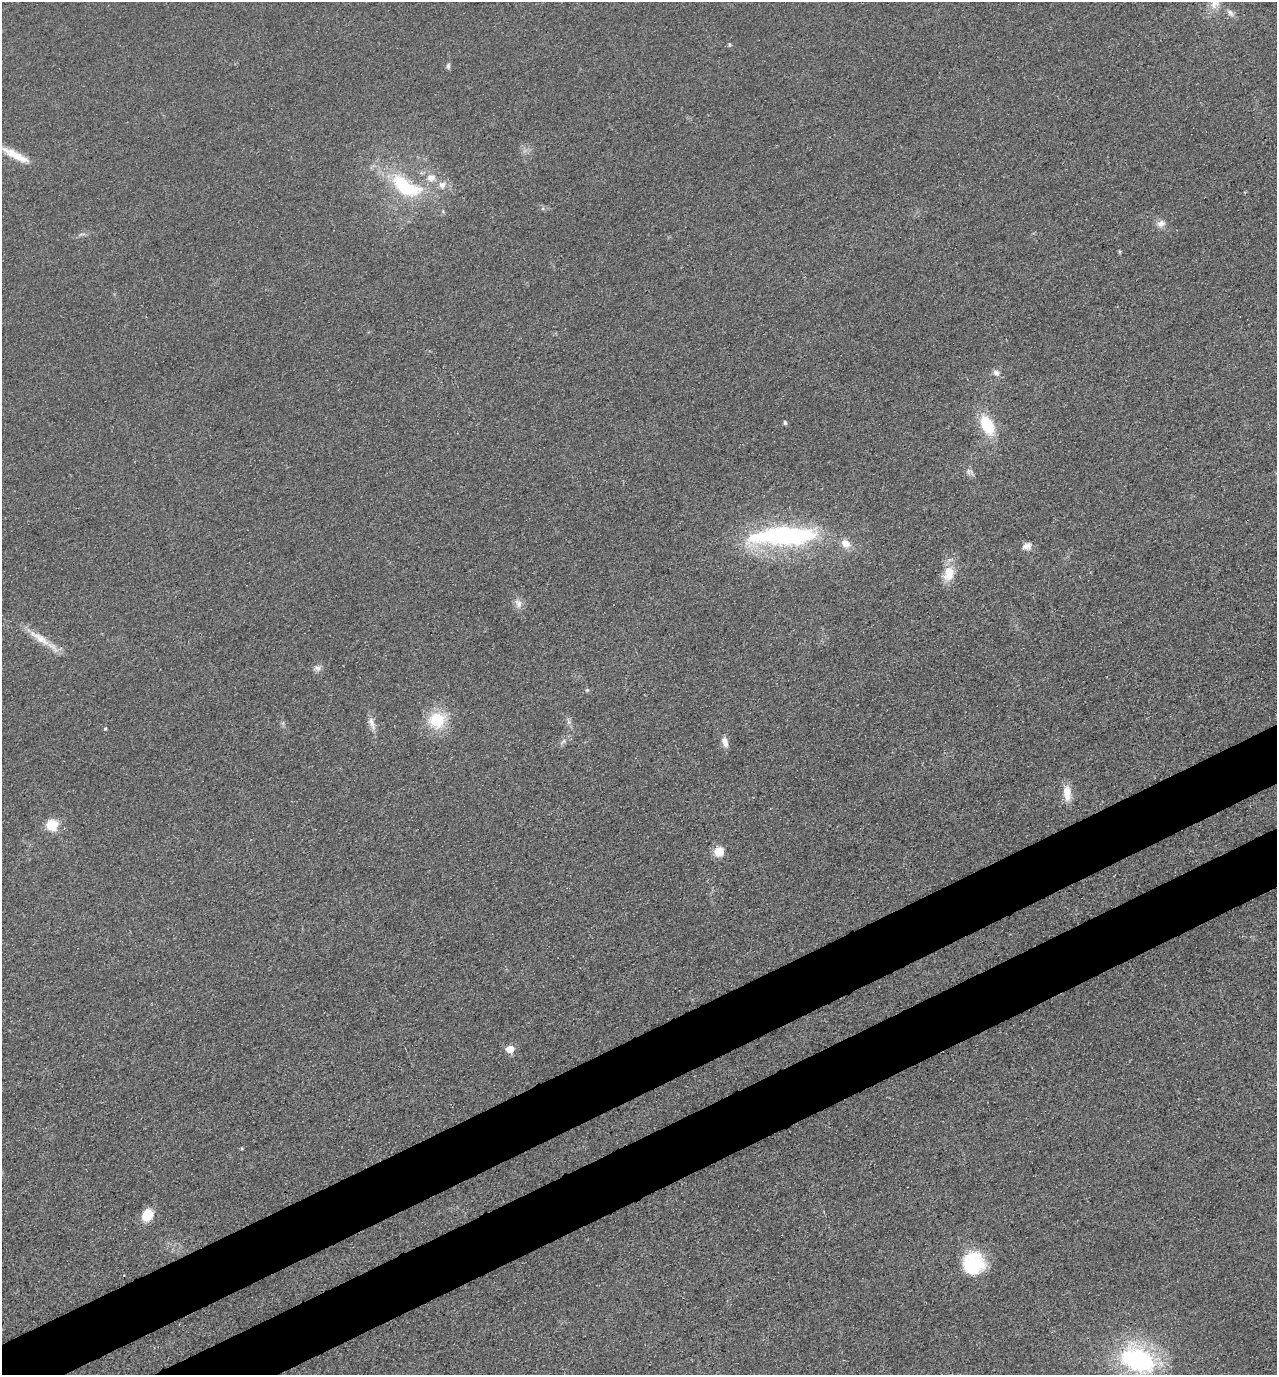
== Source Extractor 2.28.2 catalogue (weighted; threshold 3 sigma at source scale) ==
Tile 7 of 4 x 4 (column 3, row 2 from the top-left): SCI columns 2740-4014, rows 2832-4204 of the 5608 x 5664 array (HDU 1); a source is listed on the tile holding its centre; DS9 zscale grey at full resolution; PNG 1279 x 1377 px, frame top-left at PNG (2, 2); no overlay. Shown black and unused: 8% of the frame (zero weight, under 3 of 4 exposures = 7% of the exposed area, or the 3 px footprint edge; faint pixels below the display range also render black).
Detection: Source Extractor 2.28.2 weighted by HDU 2 'WHT'; one run over the whole footprint, this tile lists its part. Background 0.049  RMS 0.0096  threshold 0.0433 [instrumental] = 3 sigma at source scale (4.5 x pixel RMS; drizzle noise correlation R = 1.50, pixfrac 1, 0.05/0.05 arcsec/px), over >= 5 px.
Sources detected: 36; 1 inside a brighter object's white glare — not listed; the other 35 listed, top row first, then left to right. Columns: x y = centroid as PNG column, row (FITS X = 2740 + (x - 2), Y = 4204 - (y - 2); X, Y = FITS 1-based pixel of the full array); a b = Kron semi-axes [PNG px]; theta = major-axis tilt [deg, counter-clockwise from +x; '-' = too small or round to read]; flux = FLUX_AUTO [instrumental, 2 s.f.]
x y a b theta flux
1214 2 25 13 -88 20
1230 13 12 7 -48 4.4
729 45 7 3 -82 1.2
448 66 8 5 82 2.2
15 155 40 9 -27 20
431 178 11 9 -9 9
442 185 11 9 21 7
405 186 46 21 -31 78
1161 223 13 9 13 6
1120 251 5 3 - 1.3
996 373 9 7 -24 4.5
785 423 6 4 -75 1.6
987 425 18 10 -62 45
969 472 11 7 -17 3.6
781 536 61 20 4 190
845 543 13 10 -43 9.2
1027 546 12 9 19 5.7
948 574 22 15 74 18
518 603 15 9 -71 6.6
41 639 34 11 -36 19
317 668 10 9 - 4
587 690 5 5 - 1.4
437 720 18 17 - 40
371 723 19 7 -69 7
105 728 4 4 - 1.3
563 742 11 5 48 3.3
725 742 14 7 -71 6.1
1067 793 20 10 -87 14
52 825 6 6 - 80
719 851 11 10 - 13
510 1049 6 5 - 20
148 1215 14 11 58 19
973 1264 27 25 84 55
123 1275 3 2 - 1.1
1138 1360 38 24 -22 150
Isophote crosses this tile's border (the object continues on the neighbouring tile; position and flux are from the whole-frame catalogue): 1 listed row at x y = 1214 2